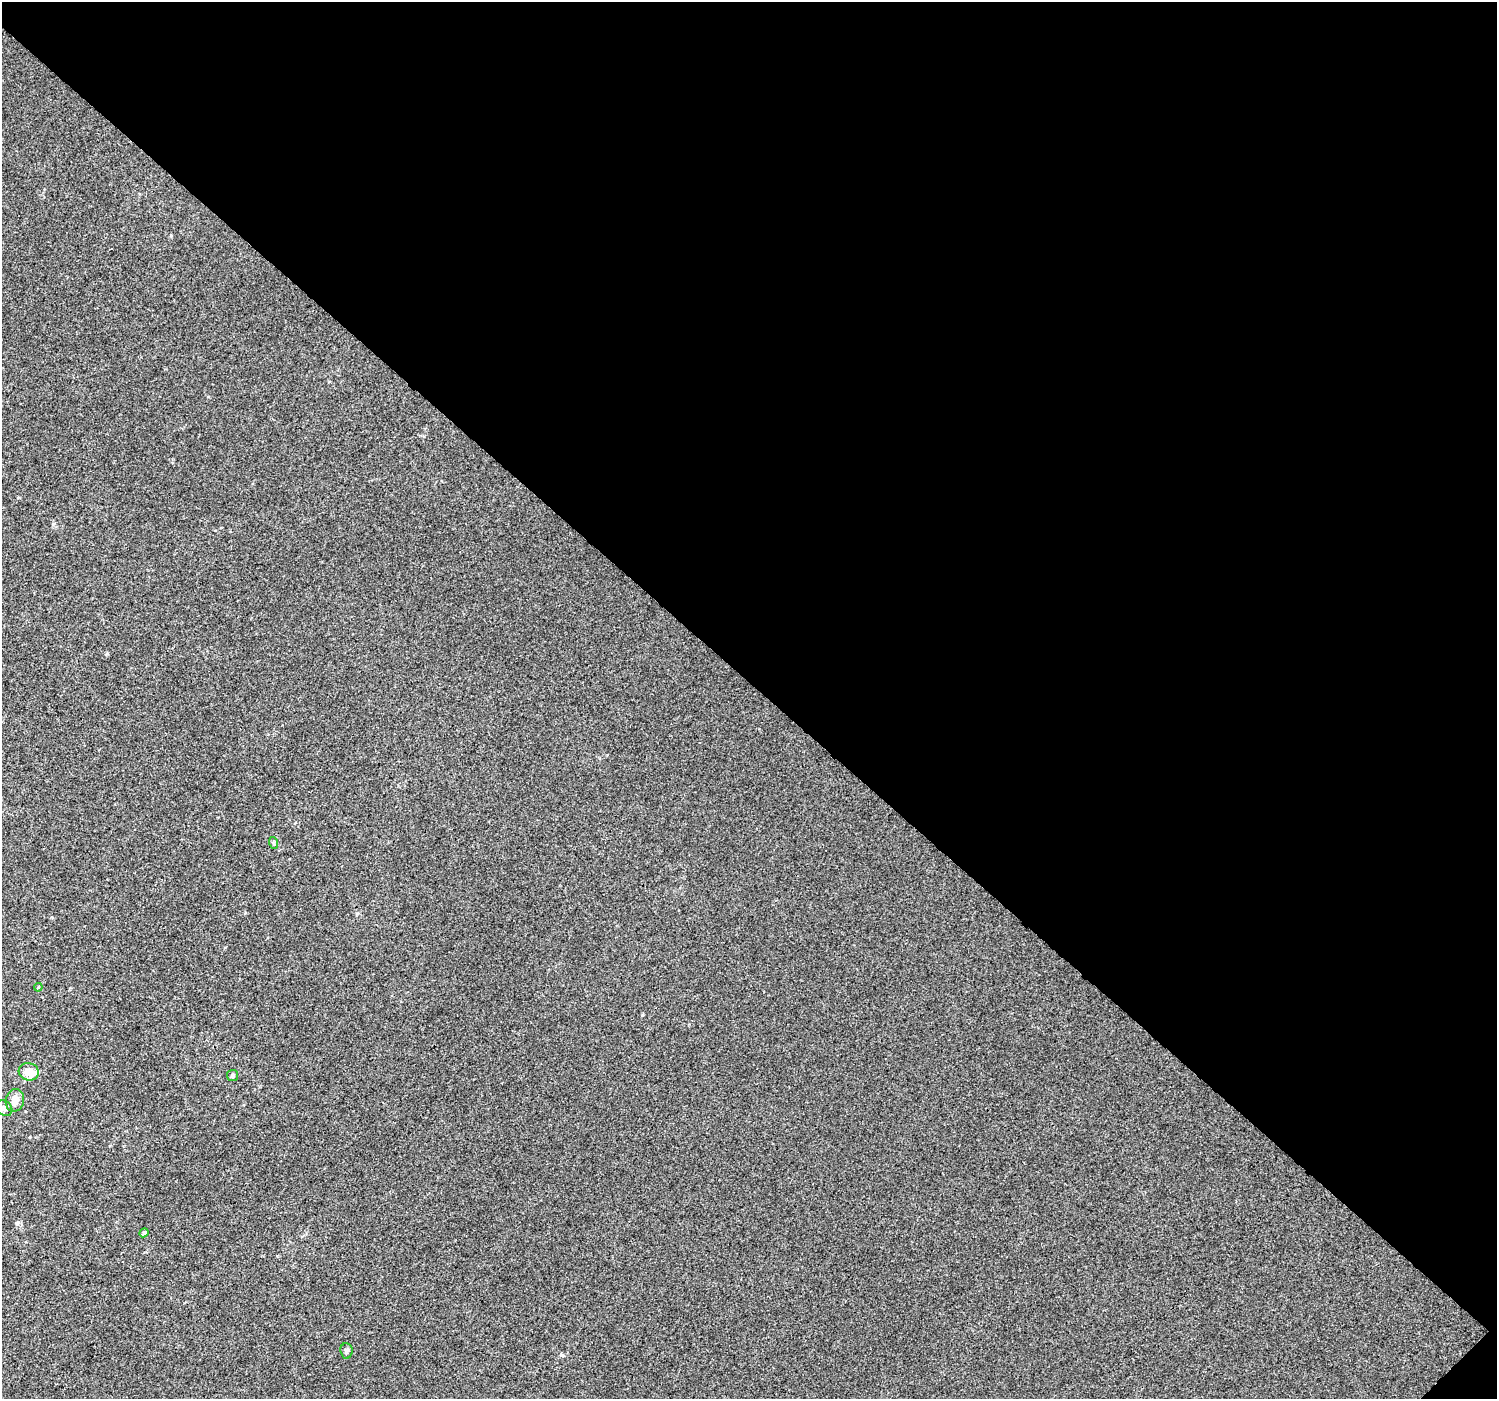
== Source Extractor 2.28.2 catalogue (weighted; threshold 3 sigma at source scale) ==
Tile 8 of 4 x 4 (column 4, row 2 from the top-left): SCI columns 4532-6026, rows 3069-4465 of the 6066 x 6071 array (HDU 1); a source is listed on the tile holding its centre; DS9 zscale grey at full resolution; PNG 1499 x 1401 px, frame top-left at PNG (2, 2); each listed source drawn as its Kron ellipse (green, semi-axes under 4 px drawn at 4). Shown black and unused: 49% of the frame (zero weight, under 3 of 4 exposures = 5% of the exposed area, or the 3 px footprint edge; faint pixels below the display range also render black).
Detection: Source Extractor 2.28.2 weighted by HDU 2 'WHT'; one run over the whole footprint, this tile lists its part. Background -2.03e-04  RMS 0.0047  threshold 0.021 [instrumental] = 3 sigma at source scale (4.5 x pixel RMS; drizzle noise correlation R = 1.50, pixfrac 1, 0.0396/0.0396 arcsec/px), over >= 5 px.
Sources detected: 8; all 8 listed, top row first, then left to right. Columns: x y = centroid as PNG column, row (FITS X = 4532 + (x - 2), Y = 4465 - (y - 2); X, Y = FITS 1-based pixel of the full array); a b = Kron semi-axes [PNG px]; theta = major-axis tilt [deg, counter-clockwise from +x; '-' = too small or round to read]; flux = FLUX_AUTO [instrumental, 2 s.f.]
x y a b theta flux
274 843 6 4 -71 0.58
38 987 4 3 - 0.47
29 1072 10 8 -16 6.1
233 1075 6 5 - 0.77
15 1100 11 9 79 4.1
4 1108 9 7 -39 1.9
144 1233 4 4 - 0.57
346 1351 7 6 - 1.1